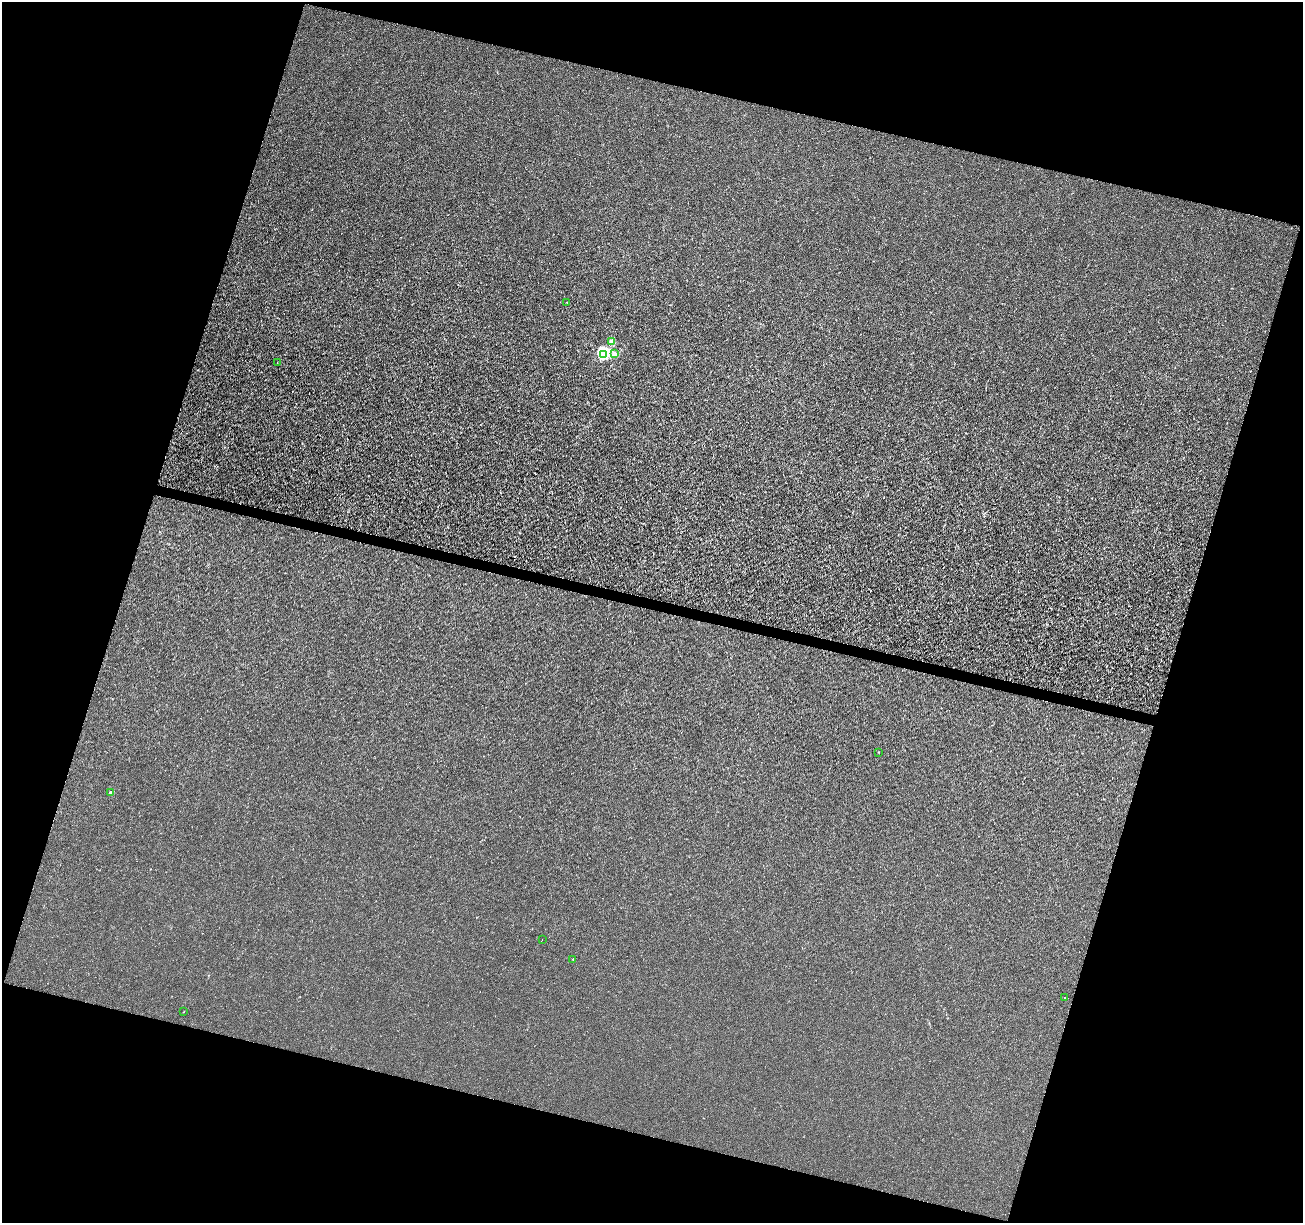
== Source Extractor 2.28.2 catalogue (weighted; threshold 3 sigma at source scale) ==
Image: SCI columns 3-5203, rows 223-5105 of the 5213 x 5390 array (HDU 1 of 3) = the unmasked area's bounding box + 8 px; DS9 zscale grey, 4 x 4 block average (1 PNG px = mean of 4 x 4 image px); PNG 1305 x 1225 px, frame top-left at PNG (2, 2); each listed source drawn as its Kron ellipse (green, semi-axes under 4 px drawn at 4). Shown black and unused: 34% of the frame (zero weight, under 3 of 4 exposures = <1% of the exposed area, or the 3 px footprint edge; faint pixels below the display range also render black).
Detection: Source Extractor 2.28.2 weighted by HDU 2 'WHT'. Background -1.39e-04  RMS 0.0016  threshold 0.00738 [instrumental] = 3 sigma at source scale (4.5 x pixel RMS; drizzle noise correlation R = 1.50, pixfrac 1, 0.0396/0.0396 arcsec/px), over >= 5 px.
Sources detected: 12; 1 inside a brighter object's white glare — neither listed nor drawn; the other 11 listed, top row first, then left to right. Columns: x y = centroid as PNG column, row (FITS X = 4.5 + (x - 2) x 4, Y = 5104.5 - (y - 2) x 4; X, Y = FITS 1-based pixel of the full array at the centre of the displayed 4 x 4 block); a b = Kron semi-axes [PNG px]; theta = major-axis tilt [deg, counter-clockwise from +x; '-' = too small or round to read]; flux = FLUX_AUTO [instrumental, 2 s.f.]
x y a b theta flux
567 302 2 2 - 0.19
612 341 2 2 - 12
604 354 2 2 - 46
614 354 2 2 - 9.7
277 363 2 2 - 0.25
879 752 2 2 - 0.49
110 792 2 2 - 3.7
542 940 2 2 - 0.31
573 959 2 2 - 1
1065 997 2 2 - 0.33
184 1012 2 2 - 0.31
Diffuse or blended objects may show on this block-average render without a row.